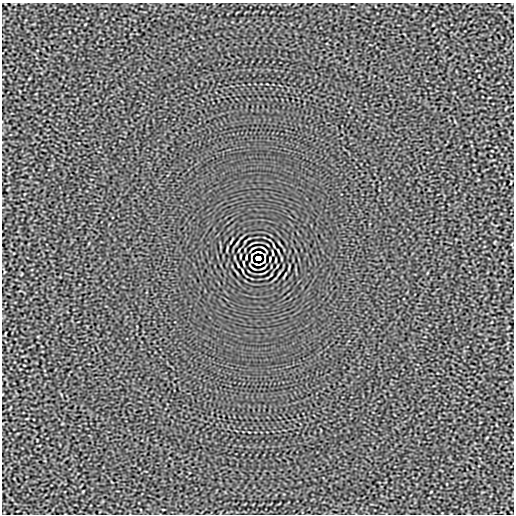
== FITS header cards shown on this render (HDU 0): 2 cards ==
NAXIS1  =                  512
NAXIS2  =                  512

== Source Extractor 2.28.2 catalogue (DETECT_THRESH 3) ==
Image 512 x 512 px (HDU 0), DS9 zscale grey, 1 PNG px = 1 image px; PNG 516 x 516 px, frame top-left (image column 1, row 512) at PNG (2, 3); no overlay
Background -3.23e-05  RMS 0.0015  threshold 0.00464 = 3 sigma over >= 5 px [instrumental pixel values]
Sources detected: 10; all 10 listed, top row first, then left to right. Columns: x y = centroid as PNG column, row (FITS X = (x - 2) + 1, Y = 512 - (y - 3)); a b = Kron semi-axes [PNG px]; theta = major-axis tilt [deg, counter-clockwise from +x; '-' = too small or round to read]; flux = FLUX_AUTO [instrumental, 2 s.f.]
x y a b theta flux
258 252 6 2 0 0.15
273 253 4 2 - 0.089
252 255 5 2 - 0.041
240 256 3 2 - 0.065
246 257 3 2 - 0.093
258 258 5 4 - 4
251 261 3 2 - 0.093
264 261 5 2 - 0.041
243 263 4 2 - 0.089
258 264 6 2 0 0.15